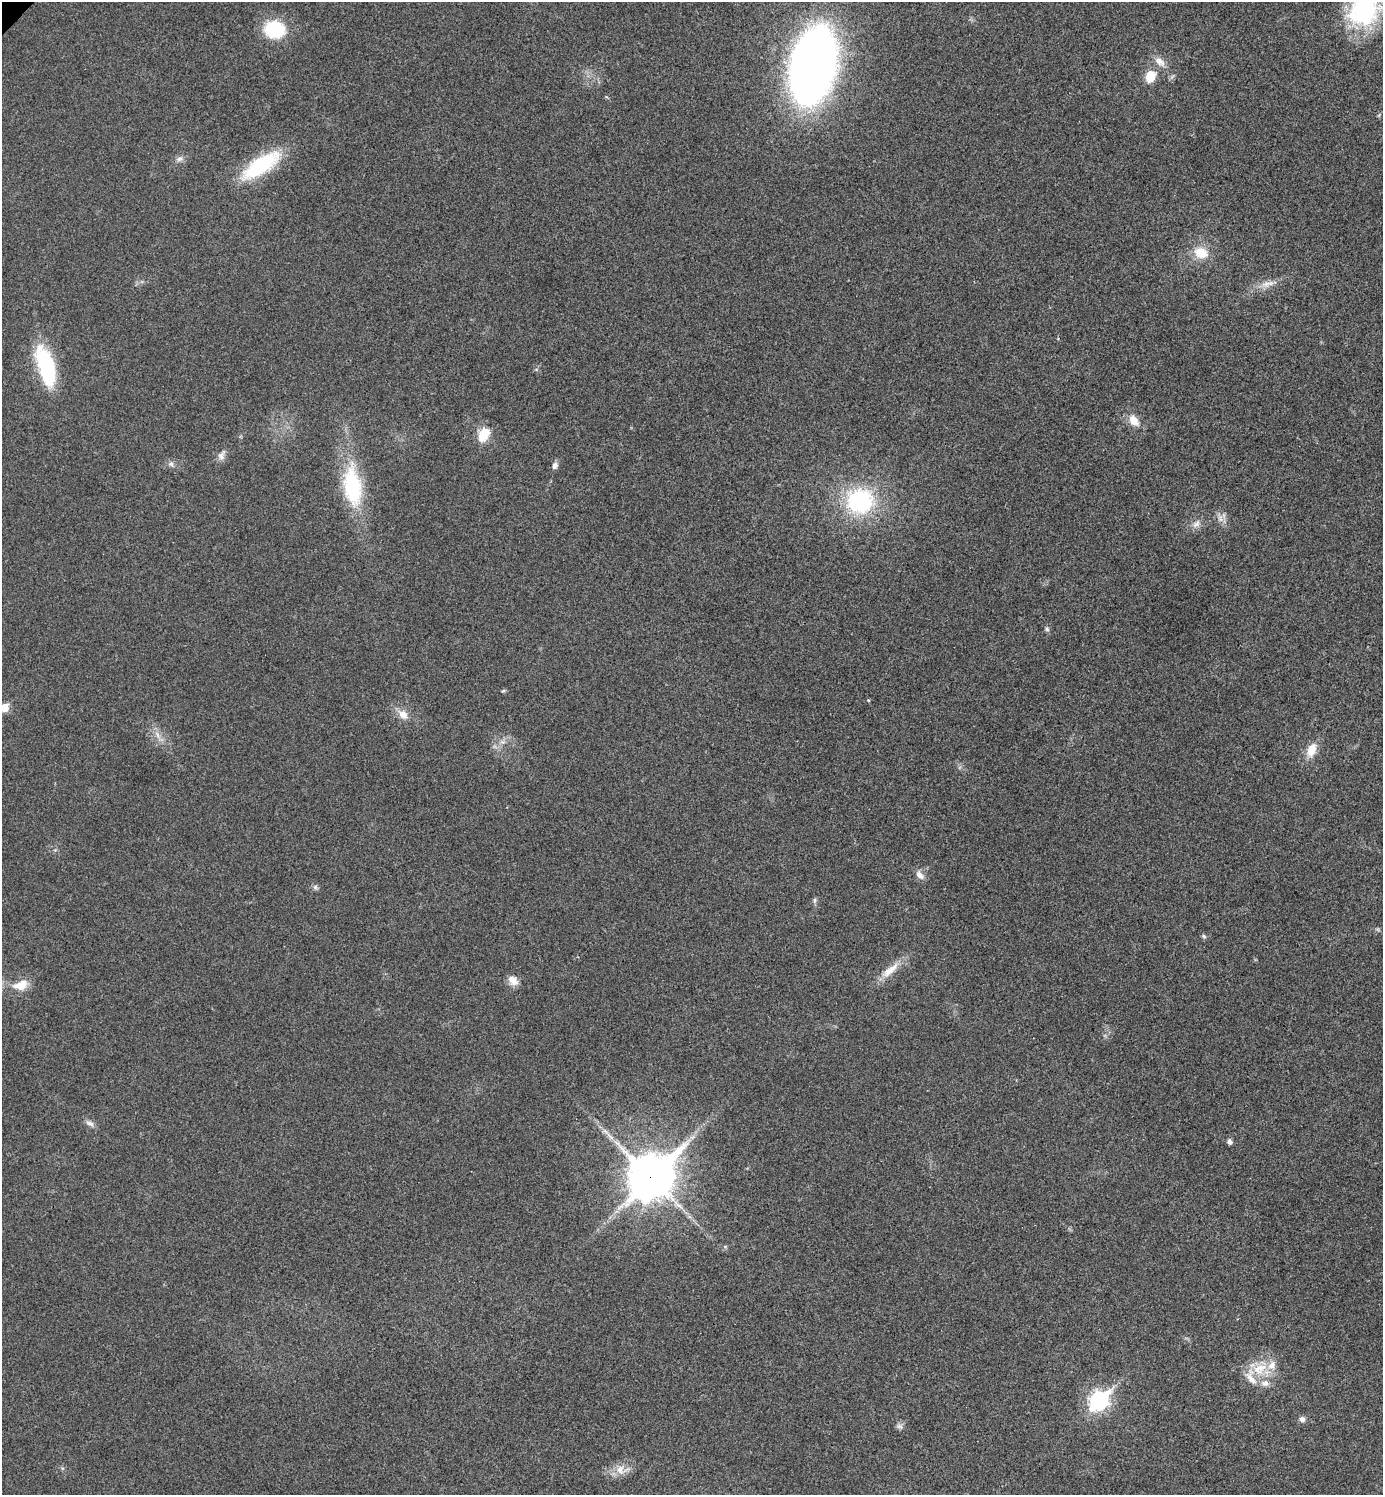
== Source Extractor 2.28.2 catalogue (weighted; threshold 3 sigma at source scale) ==
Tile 6 of 4 x 4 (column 2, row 2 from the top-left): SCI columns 1540-2920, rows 2995-4487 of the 5984 x 5984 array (HDU 1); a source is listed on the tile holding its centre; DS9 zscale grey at full resolution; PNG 1385 x 1497 px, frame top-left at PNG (2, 2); no overlay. Shown black and unused: <1% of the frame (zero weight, under 3 of 4 exposures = <1% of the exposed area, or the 3 px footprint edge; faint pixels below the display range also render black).
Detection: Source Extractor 2.28.2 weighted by HDU 2 'WHT'; one run over the whole footprint, this tile lists its part. Background 0.0194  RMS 0.0053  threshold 0.024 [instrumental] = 3 sigma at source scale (4.5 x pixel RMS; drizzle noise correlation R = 1.50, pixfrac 1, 0.05/0.05 arcsec/px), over >= 5 px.
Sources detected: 45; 3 inside a brighter listed object's ellipse — not listed separately; the other 42 listed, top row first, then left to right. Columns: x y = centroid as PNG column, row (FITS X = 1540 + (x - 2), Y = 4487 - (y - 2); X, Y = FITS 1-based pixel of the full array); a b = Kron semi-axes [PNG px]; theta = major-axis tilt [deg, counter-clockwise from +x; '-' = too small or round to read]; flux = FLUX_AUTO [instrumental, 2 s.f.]
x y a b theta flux
1364 8 43 32 71 71
274 29 22 18 -7 27
1160 61 17 9 -43 4.8
813 66 70 39 77 380
1150 76 12 9 61 11
180 159 9 6 38 2
261 165 43 15 35 47
1201 253 16 13 -19 11
1267 284 22 8 14 5.5
46 366 45 17 -73 44
1134 420 18 11 -53 6.5
484 434 17 12 61 11
222 455 16 8 67 3
171 464 7 6 - 1.5
555 466 9 7 70 2.2
352 486 54 22 -83 40
860 501 26 24 4 60
1220 518 11 7 -80 2.8
1196 524 14 7 46 3
1047 629 7 5 -89 1.1
503 691 6 4 19 0.64
868 700 4 3 - 0.51
4 708 6 5 - 14
403 714 14 10 -45 5.5
157 735 12 5 -67 3
503 742 7 6 - 1.8
1311 750 16 9 69 8.4
920 875 14 8 -43 3.2
315 887 6 6 - 1.3
814 900 8 5 -85 1.2
1204 936 7 5 -66 0.96
890 970 32 10 41 9
513 980 14 10 -46 4.5
21 985 19 11 17 8.8
90 1123 12 7 -27 2.4
1229 1142 6 6 - 1.8
651 1177 18 14 46 1700
1260 1369 24 16 25 14
1099 1400 9 7 45 200
1302 1419 8 7 - 1.9
900 1426 10 6 -30 1.7
620 1470 15 11 89 5.4
Overlapping masked pixels (flux is a lower limit): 1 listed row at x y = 651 1177
Isophote crosses this tile's border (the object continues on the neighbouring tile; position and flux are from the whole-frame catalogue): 3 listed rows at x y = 1364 8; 813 66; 4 708